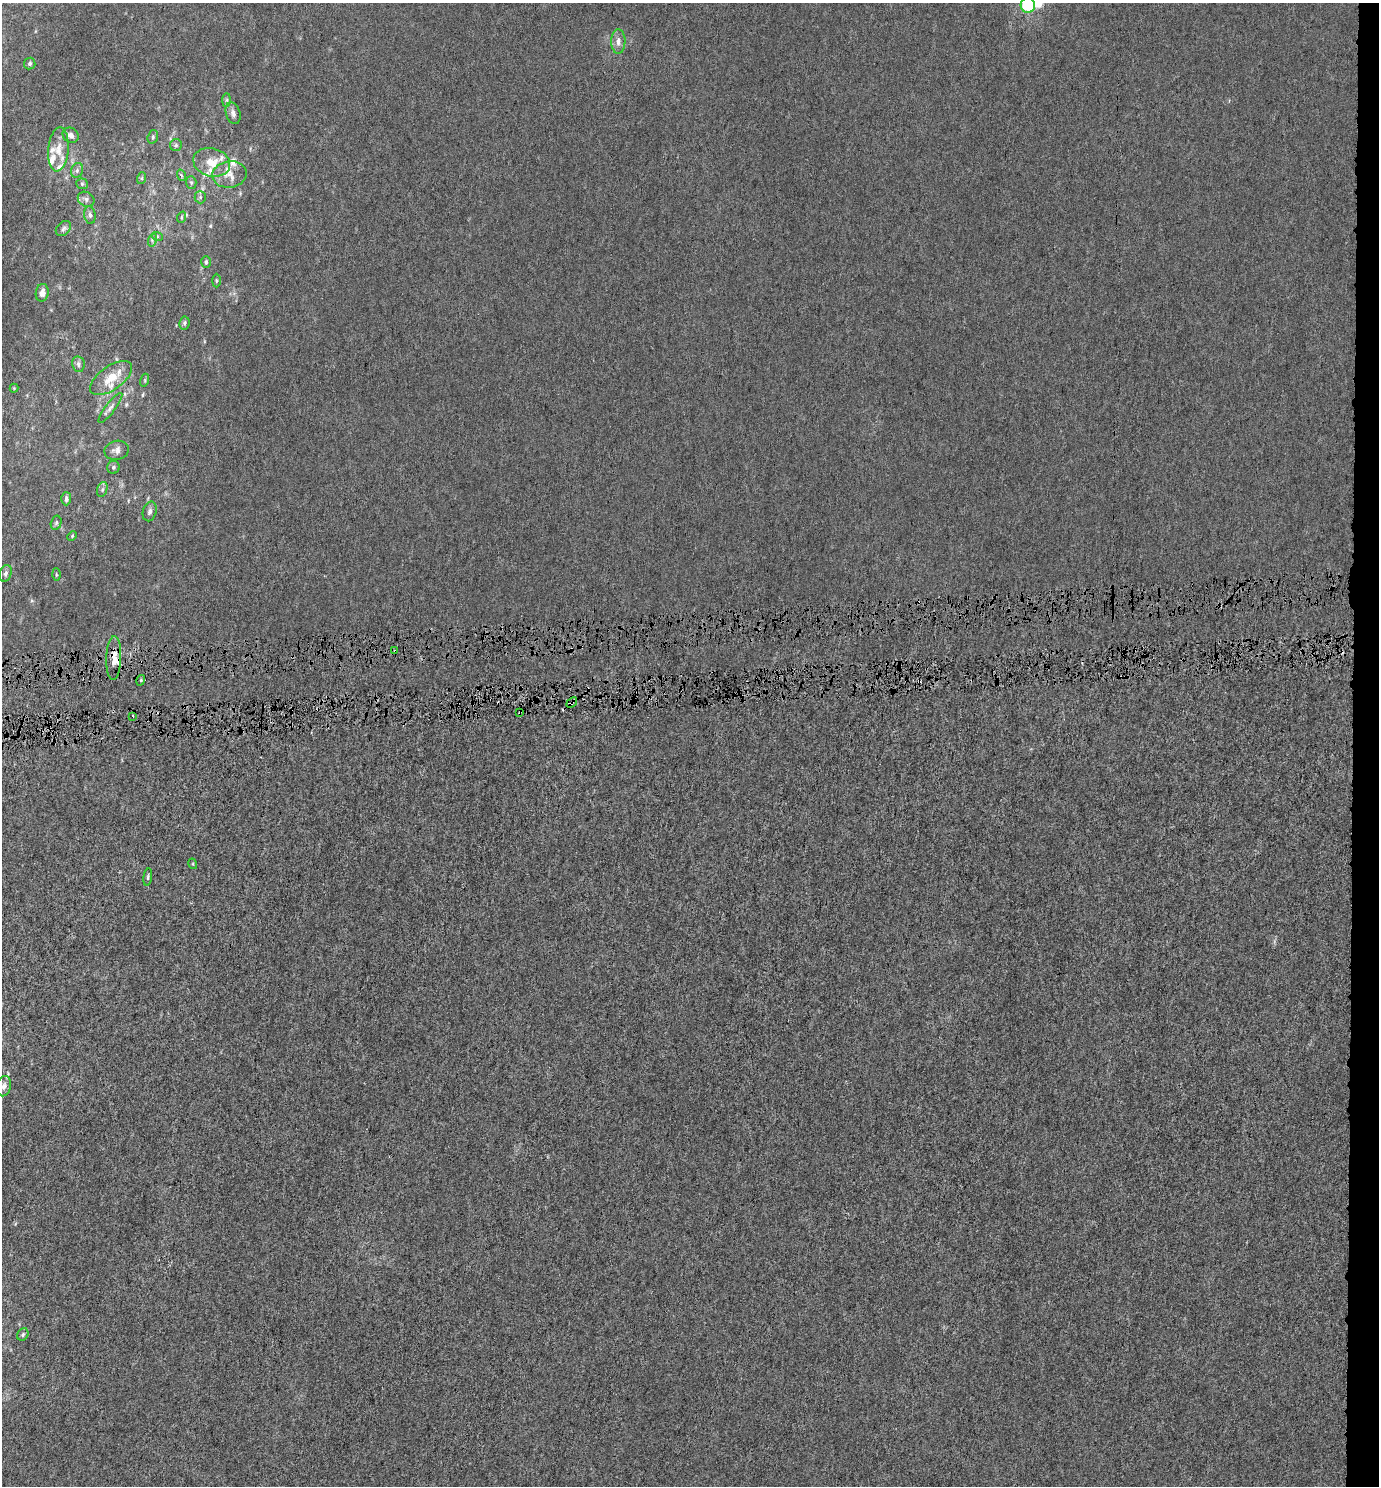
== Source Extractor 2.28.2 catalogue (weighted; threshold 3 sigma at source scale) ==
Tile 6 of 3 x 3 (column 3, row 2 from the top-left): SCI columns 2756-4132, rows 1512-2995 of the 4132 x 4505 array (HDU 1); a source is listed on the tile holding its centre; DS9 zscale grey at full resolution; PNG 1381 x 1488 px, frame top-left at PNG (2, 3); each listed source drawn as its Kron ellipse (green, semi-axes under 4 px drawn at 4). Shown black and unused: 2% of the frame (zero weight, under 4 of 8 exposures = <1% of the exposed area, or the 3 px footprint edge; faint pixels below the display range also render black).
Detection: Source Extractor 2.28.2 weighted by HDU 2 'WHT'; one run over the whole footprint, this tile lists its part. Background -6.73e-06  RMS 0.0012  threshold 0.00509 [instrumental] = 3 sigma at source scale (4.09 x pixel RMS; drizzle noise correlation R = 1.36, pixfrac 0.8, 0.0396/0.0396 arcsec/px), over >= 5 px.
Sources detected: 62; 3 cosmic-ray / hot-pixel residue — neither listed nor drawn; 8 inside a brighter listed object's ellipse — not listed separately; the other 51 listed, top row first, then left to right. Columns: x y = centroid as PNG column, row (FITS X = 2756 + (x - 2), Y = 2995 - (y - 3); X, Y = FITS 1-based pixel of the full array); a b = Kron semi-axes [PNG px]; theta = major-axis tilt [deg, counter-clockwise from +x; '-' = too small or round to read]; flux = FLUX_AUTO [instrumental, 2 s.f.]
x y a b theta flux
1028 5 7 7 - 6.7
618 41 12 7 89 0.68
30 64 6 5 - 0.26
227 100 7 4 89 0.24
233 113 11 7 -73 0.52
71 135 8 7 - 0.49
153 137 7 5 71 0.21
176 145 6 6 - 0.22
58 149 22 10 85 1.5
212 162 19 14 -16 2
77 170 7 6 - 0.32
229 174 17 13 9 1.4
181 175 6 3 -72 0.16
142 178 6 4 71 0.16
191 183 6 5 - 0.19
82 184 6 5 - 0.19
200 197 6 5 - 0.21
86 199 9 7 -32 0.38
90 215 9 5 -82 0.36
182 217 6 3 71 0.14
63 229 9 6 45 0.32
157 236 6 3 -18 0.14
152 240 7 4 73 0.22
206 262 6 5 - 0.2
216 281 7 4 89 0.14
42 293 9 6 80 0.59
184 323 6 5 - 0.23
78 364 8 6 -80 0.32
111 378 24 12 36 2.3
145 380 6 4 73 0.17
14 388 4 4 - 0.1
110 408 18 5 53 0.56
117 450 12 9 10 0.63
113 467 6 6 - 0.23
102 489 8 5 71 0.26
66 499 6 5 - 0.39
150 511 10 6 75 0.46
56 523 7 5 74 0.22
72 536 5 3 - 0.11
5 573 8 6 73 0.34
56 574 6 3 -89 0.12
395 651 3 2 - 0.17
114 658 22 7 88 1.4
141 680 5 3 - 0.13
572 703 6 3 42 0.51
520 713 3 2 - 0.1
133 716 2 2 - 0.12
193 864 5 3 - 0.12
148 877 9 4 81 0.22
4 1086 10 7 75 0.57
23 1334 6 5 - 0.23
Overlapping masked pixels (flux is a lower limit): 4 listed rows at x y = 395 651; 114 658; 572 703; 520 713
Isophote crosses this tile's border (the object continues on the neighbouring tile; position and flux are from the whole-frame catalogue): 2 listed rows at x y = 1028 5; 4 1086